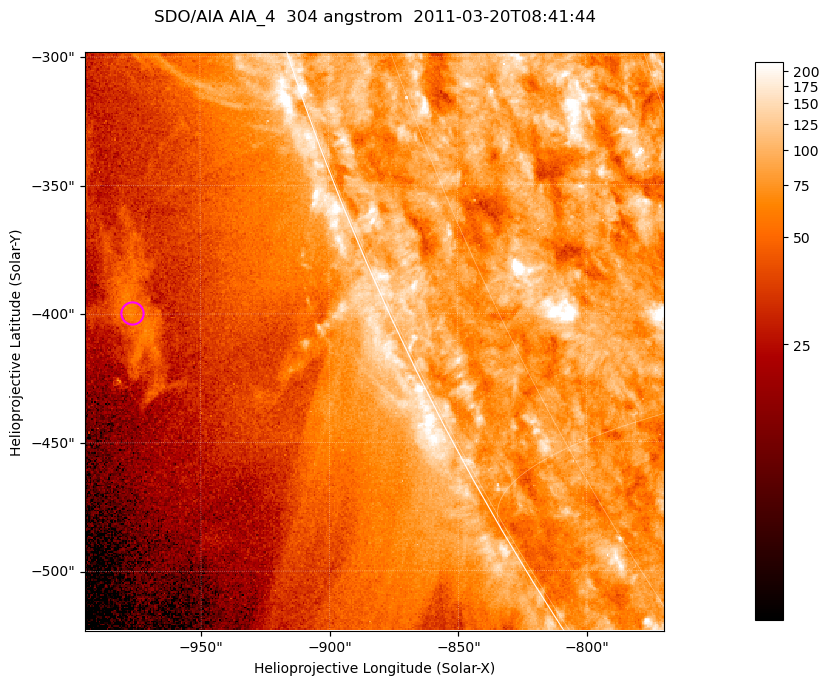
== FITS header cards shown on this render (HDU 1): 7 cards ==
TELESCOP= 'SDO/AIA '           / For AIA: SDO/AIA
INSTRUME= 'AIA_4   '           / For AIA: AIA_ATA1, AIA_ATA2, AIA_ATA3 or AIA_AT
WAVELNTH=                  304 / [angstrom] Wavelength
WAVEUNIT= 'angstrom'           / Wavelength unit: angstrom
DATE-OBS= '2011-03-20T08:41:44.123' / [ISO] Date when observation started; ISO 8
CTYPE1  = 'HPLN-TAN'           / CTYPE1; Typically HPLN
CTYPE2  = 'HPLT-TAN'           / CTYPE2; Typically HPLT

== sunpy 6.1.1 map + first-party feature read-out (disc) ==
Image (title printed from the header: SDO/AIA AIA_4  304 angstrom  2011-03-20T08:41:44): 375 x 375 px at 0.6 arcsec/px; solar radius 964 arcsec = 1605 px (partial field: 0.8% of the solar disc is inside the frame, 44% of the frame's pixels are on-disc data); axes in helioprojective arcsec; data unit not stated in the header (colour bar unlabelled)
Orientation: roll -0.132 deg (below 1 deg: not rotated)
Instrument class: DISC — disc imager (sunpy class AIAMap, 304 A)
Bright regions (active regions / flare kernels): reference = the on-disc median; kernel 3 px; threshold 5 sigma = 116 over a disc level ~81.3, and >= 1.15x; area >= 140 px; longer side >= 4 px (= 2.4 arcsec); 0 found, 0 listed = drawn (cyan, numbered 1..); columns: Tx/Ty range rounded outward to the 2 arcsec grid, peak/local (2 s.f.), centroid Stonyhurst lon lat
Off-limb structures (1.02-1.3 R_sun): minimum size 70 px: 2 found; the strongest spans PA ~110..115 deg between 1.08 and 1.11 R_sun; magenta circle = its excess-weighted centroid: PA ~110 deg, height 1.09 R_sun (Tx ~-976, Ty ~-400 arcsec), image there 2.1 x the reference